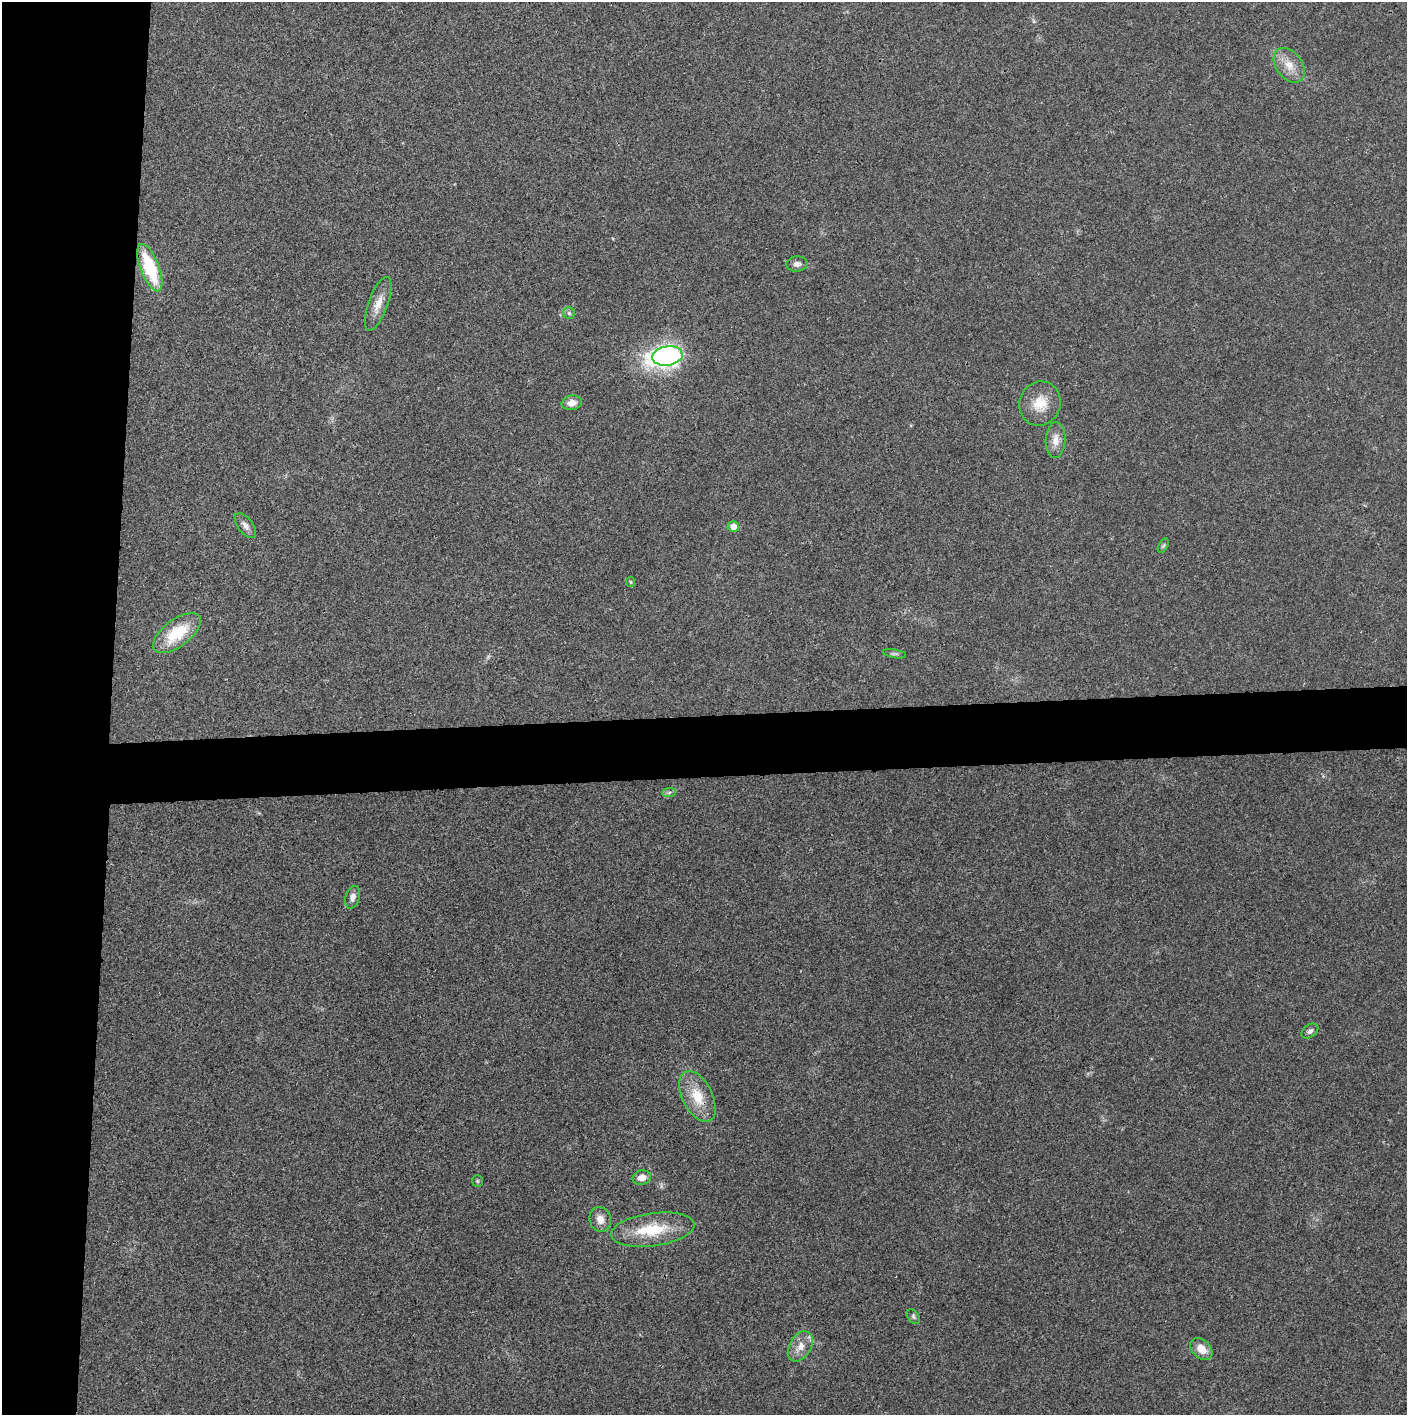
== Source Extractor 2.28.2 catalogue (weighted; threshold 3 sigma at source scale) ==
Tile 4 of 3 x 3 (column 1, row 2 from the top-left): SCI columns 2-1406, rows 1415-2827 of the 4221 x 4243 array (HDU 1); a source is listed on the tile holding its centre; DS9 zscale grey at full resolution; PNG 1409 x 1417 px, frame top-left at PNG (2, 2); each listed source drawn as its Kron ellipse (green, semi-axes under 4 px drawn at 4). Shown black and unused: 12% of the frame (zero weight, under 3 of 4 exposures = <1% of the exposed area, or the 3 px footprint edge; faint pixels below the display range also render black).
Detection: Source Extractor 2.28.2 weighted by HDU 2 'WHT'; one run over the whole footprint, this tile lists its part. Background 0.0209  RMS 0.0041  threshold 0.0186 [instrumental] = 3 sigma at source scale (4.5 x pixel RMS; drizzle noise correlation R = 1.50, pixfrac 1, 0.05/0.05 arcsec/px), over >= 5 px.
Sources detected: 27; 1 inside a brighter listed object's ellipse — not listed separately; the other 26 listed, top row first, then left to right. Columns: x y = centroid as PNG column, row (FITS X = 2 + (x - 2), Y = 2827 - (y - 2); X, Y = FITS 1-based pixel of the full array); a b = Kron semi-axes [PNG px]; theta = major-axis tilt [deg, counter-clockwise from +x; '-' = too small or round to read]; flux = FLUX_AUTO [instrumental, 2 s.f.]
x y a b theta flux
1289 65 19 13 -53 6.2
797 264 10 7 5 1.7
150 268 25 9 -69 24
378 304 28 9 70 5.3
569 313 6 6 - 0.81
667 356 15 9 9 150
572 403 10 7 10 3.4
1040 404 22 20 68 9
1055 440 18 10 87 4
245 526 15 7 -53 2.3
733 527 6 5 - 3
1163 546 8 4 59 0.67
631 582 5 4 - 0.42
177 633 28 13 37 17
895 654 12 3 -10 0.89
669 792 7 4 3 0.84
353 897 11 7 71 2.1
1310 1031 9 6 35 1.4
697 1096 27 15 -63 11
642 1178 9 7 13 3.5
477 1181 6 5 - 0.57
600 1219 13 10 -74 3.6
653 1230 42 16 8 18
913 1317 8 5 -53 0.87
800 1346 16 10 60 4.5
1201 1349 12 9 -43 5.1